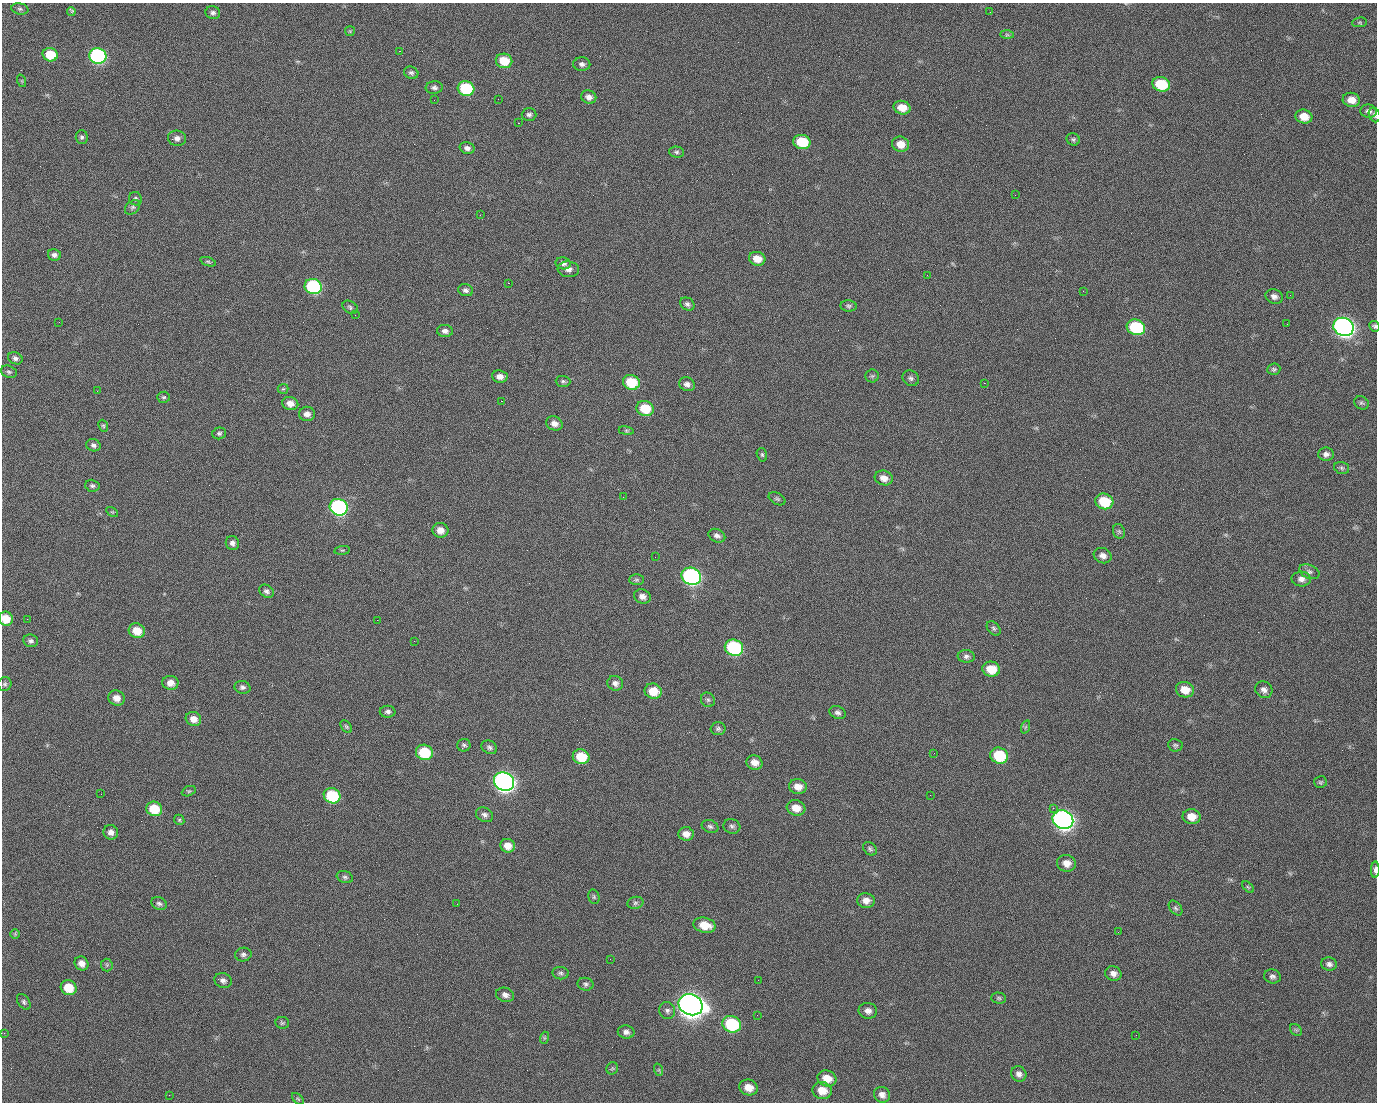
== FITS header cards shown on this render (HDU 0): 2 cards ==
NAXIS1  =                 1375 / length of data axis 1
NAXIS2  =                 1100 / length of data axis 2

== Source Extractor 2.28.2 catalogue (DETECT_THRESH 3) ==
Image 1375 x 1100 px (HDU 0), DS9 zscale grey, 1 PNG px = 1 image px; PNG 1379 x 1104 px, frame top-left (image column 1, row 1100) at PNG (2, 3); each listed source drawn as its Kron ellipse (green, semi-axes under 4 px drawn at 4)
Background 1540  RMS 34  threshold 102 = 3 sigma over >= 5 px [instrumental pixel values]
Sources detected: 207; all 207 listed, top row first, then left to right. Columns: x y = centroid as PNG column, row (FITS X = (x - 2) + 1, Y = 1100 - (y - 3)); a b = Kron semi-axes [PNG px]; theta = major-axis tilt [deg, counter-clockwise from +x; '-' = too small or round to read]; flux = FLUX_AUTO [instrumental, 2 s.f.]
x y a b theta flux
20 9 8 5 -9 5.3e+03
71 12 4 3 - 7.2e+03
990 12 3 2 - 2.1e+03
213 13 7 6 - 6.7e+03
1360 22 7 5 5 3.3e+03
350 31 5 5 - 2.8e+03
1007 35 7 4 -1 3.6e+03
399 51 2 2 - 2.6e+04
50 55 7 6 - 6.5e+04
98 56 8 7 - 4.5e+05
504 61 8 7 - 5.4e+04
582 64 8 7 - 8.4e+03
411 73 7 6 - 5.6e+03
22 81 6 4 -72 2.7e+03
1161 84 9 7 -17 9.3e+04
434 87 8 6 5 7.0e+03
466 88 8 7 - 1.6e+05
589 97 8 6 -21 1.2e+04
498 99 2 2 - 1.5e+03
434 100 2 2 - 4.6e+03
1351 100 9 7 -13 2.3e+04
902 108 8 6 -13 3.2e+04
1368 111 8 6 -14 8.9e+03
529 115 7 6 - 6.4e+03
1375 115 7 5 -67 5.5e+03
1304 116 8 7 - 3.2e+04
518 123 2 2 - 3.4e+04
82 137 7 6 - 5.6e+03
177 138 9 7 -7 1.0e+04
1073 139 7 6 - 4.6e+03
802 142 8 7 - 8.2e+04
900 144 8 7 - 2.9e+04
467 148 7 5 -15 8.8e+03
677 152 7 5 -3 5.2e+03
1015 195 2 2 - 7.4e+03
135 199 7 6 - 5.3e+03
133 207 8 6 39 6.0e+03
480 215 2 2 - 1.1e+03
54 255 6 5 - 8.0e+03
757 259 8 7 - 2.9e+04
208 262 8 4 -19 3.6e+03
563 263 8 6 -10 8.3e+03
568 269 11 8 -5 1.1e+04
927 275 2 2 - 1.1e+03
508 283 2 2 - 5.8e+04
313 286 8 7 - 2.8e+05
466 290 7 6 - 7.3e+03
1083 291 2 2 - 4.6e+03
1290 295 2 2 - 2.8e+03
1274 296 9 7 -22 1.0e+04
687 304 7 6 - 7.1e+03
849 306 8 5 -5 4.9e+03
350 307 8 6 -32 5.1e+03
355 315 2 2 - 1.3e+03
59 322 3 2 - 1.7e+03
1287 324 2 2 - 1.7e+03
1374 326 6 5 - 4.4e+03
1136 327 9 7 -18 1.6e+05
1344 327 10 9 - 1.3e+06
445 331 8 6 -4 9.1e+03
15 358 7 6 - 7.7e+03
1274 369 6 5 - 4.7e+03
9 372 8 6 -19 5.1e+03
500 376 8 6 -8 1.4e+04
872 376 6 6 - 4.7e+03
911 378 9 7 -27 6.9e+03
563 381 7 5 -2 4.6e+03
631 382 8 7 - 8.2e+04
984 383 2 2 - 2.4e+04
687 384 8 6 -23 9.8e+03
283 389 5 5 - 2.9e+03
97 391 2 2 - 1.7e+03
163 397 6 5 - 3.9e+03
501 401 3 2 - 5.8e+04
1361 403 7 6 - 5.1e+03
290 404 8 6 -12 1.8e+04
645 408 9 7 -19 6.2e+04
307 414 8 7 - 1.3e+04
554 423 8 7 - 1.4e+04
103 426 6 4 -67 3.3e+03
626 431 7 4 -8 3.6e+03
219 433 7 6 - 4.6e+03
93 445 7 6 - 6.8e+03
1326 454 8 6 0 9.0e+03
762 455 7 5 -74 4.2e+03
1342 468 8 5 -17 4.9e+03
884 478 9 7 -15 1.9e+04
92 486 7 6 - 5.5e+03
623 497 2 2 - 3.5e+03
777 499 9 5 -28 4.6e+03
1104 501 9 7 -14 8.0e+04
339 507 9 8 - 5.0e+05
112 512 6 4 -32 2.7e+03
440 530 8 7 - 1.9e+04
1119 531 8 6 -68 4.9e+03
717 536 9 6 -25 8.7e+03
232 543 7 6 - 8.8e+03
342 550 8 4 7 3.1e+03
1103 556 9 7 -22 1.3e+04
655 557 2 2 - 9.0e+02
1309 572 10 7 -24 7.8e+03
691 576 10 8 -23 5.9e+05
1301 579 10 7 -2 1.1e+04
636 580 7 5 -1 4.4e+03
266 591 8 6 -35 7.0e+03
642 596 8 7 - 1.2e+04
6 619 7 6 - 3.8e+04
27 619 2 2 - 2.3e+03
377 620 2 2 - 1.3e+04
994 628 8 5 -51 5.3e+03
137 631 8 7 - 3.7e+04
31 641 7 6 - 7.1e+03
414 641 2 2 - 1.1e+03
734 648 9 8 - 2.8e+05
966 656 8 6 -4 7.5e+03
991 669 9 7 -12 4.2e+04
170 683 8 7 - 1.8e+04
615 683 8 7 - 1.1e+04
5 684 7 6 - 5.5e+03
242 687 8 6 -16 7.1e+03
1185 690 9 7 -19 3.4e+04
1264 690 9 8 - 1.1e+04
653 691 9 7 -18 4.1e+04
116 698 8 7 - 1.9e+04
708 700 7 6 - 5.5e+03
388 712 8 6 -2 6.8e+03
837 713 8 6 -21 7.5e+03
193 719 8 7 - 1.9e+04
346 727 7 5 -49 3.6e+03
1025 727 7 4 70 3.3e+03
718 729 7 6 - 5.4e+03
464 745 6 6 - 5.6e+03
1175 745 7 6 - 4.7e+03
489 747 8 6 -28 6.7e+03
424 752 8 7 - 8.7e+04
934 753 2 2 - 2.0e+03
999 756 9 8 - 1.0e+05
581 757 8 7 - 6.4e+04
754 762 8 7 - 1.9e+04
504 781 10 9 - 1.3e+06
1320 782 6 6 - 4.0e+03
798 787 9 7 -13 2.1e+04
189 791 7 4 24 3.8e+03
101 794 2 2 - 2.6e+03
930 795 2 2 - 9.4e+03
332 796 8 7 - 1.2e+05
796 808 9 7 -17 2.7e+04
1053 808 2 2 - 1.8e+04
154 809 8 7 - 6.3e+04
485 815 9 7 -27 8.5e+03
1191 817 9 7 -10 2.7e+04
179 820 5 4 - 3.5e+03
1063 820 10 9 - 1.3e+06
710 826 8 6 -23 6.1e+03
732 826 8 7 - 6.8e+03
111 832 7 7 - 1.2e+04
686 834 8 7 - 1.7e+04
508 846 7 7 - 2.2e+04
870 849 8 6 -43 5.3e+03
1066 863 9 8 - 2.1e+04
1375 870 8 3 89 8.9e+03
345 877 8 6 -19 5.7e+03
1248 887 7 4 -44 3.6e+03
594 897 7 5 -76 3.7e+03
866 901 9 7 -5 1.7e+04
159 903 8 6 -23 6.1e+03
635 903 8 6 16 5.7e+03
457 904 3 2 - 1.8e+03
1175 908 8 5 -52 5.0e+03
705 925 11 7 -12 3.8e+04
1118 932 2 2 - 3.3e+03
15 934 5 5 - 3.0e+03
243 955 8 7 - 7.2e+03
610 959 3 2 - 2.8e+03
82 963 7 6 - 1.5e+04
1329 964 8 6 -12 9.1e+03
107 965 6 6 - 4.3e+03
560 973 8 6 -7 5.7e+03
1113 973 8 7 - 1.2e+04
1272 976 8 7 - 7.5e+03
223 980 9 7 -20 8.7e+03
758 980 2 2 - 2.1e+03
586 984 8 6 -12 5.9e+03
69 988 8 7 - 5.2e+04
505 995 9 7 -18 1.1e+04
999 998 7 5 -2 4.5e+03
24 1002 9 5 -53 5.6e+03
691 1005 12 10 -23 3.1e+06
667 1011 8 8 - 8.3e+03
868 1011 9 8 - 1.2e+04
757 1015 2 2 - 1.3e+03
282 1023 7 6 - 4.1e+03
732 1024 9 8 - 1.6e+05
1296 1030 7 5 -43 4.0e+03
626 1032 8 6 -11 9.5e+03
4 1033 2 2 - 1.5e+03
1136 1035 2 2 - 1.0e+03
544 1038 6 4 72 3.2e+03
612 1068 6 5 - 3.5e+03
659 1070 6 4 -72 2.9e+03
1019 1074 8 7 - 1.0e+04
827 1078 9 8 - 3.2e+04
749 1087 9 7 -17 2.7e+04
822 1091 10 8 -10 3.3e+04
169 1095 2 2 - 6.6e+03
882 1095 8 7 - 1.3e+04
298 1099 7 4 -45 3.6e+03
At the frame edge (FLAGS 8, measured only in part): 4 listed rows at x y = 1375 115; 1374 326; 6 619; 1375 870